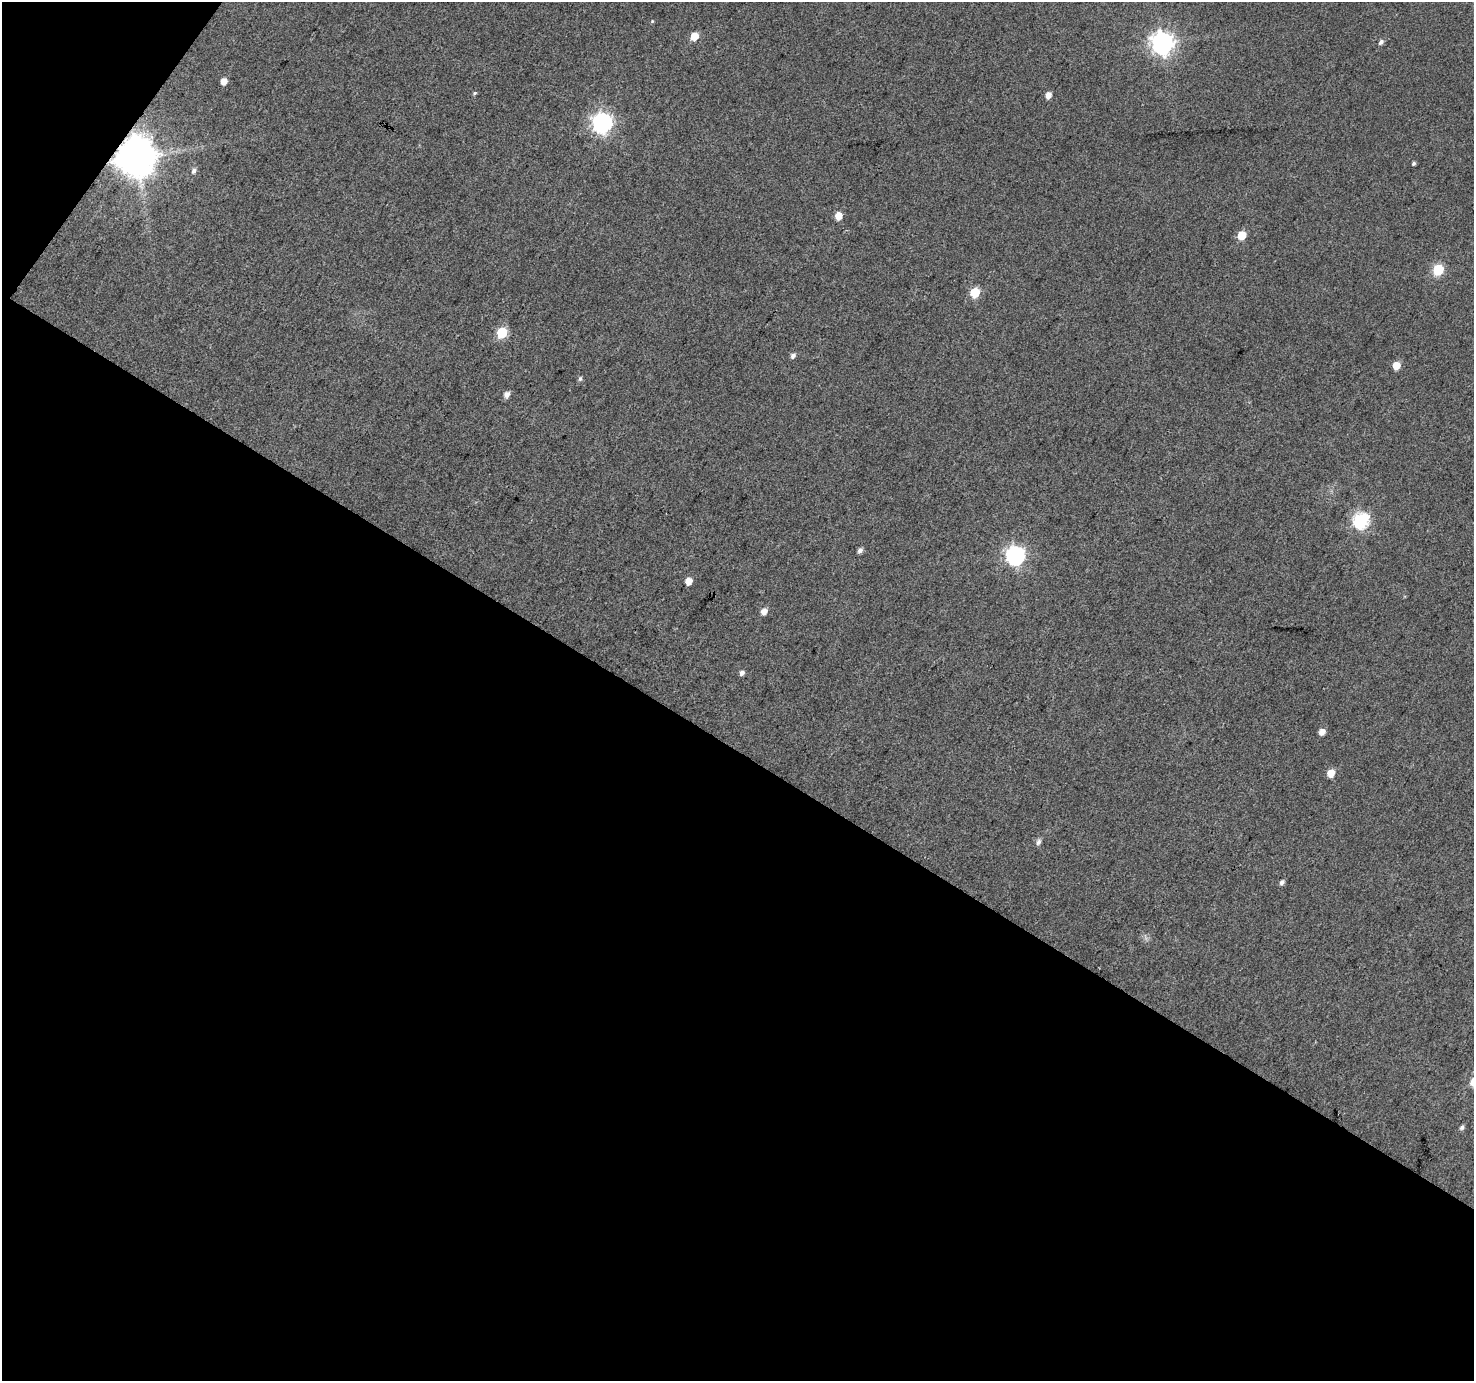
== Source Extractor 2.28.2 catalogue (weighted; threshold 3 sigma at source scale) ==
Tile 3 of 2 x 2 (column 1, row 2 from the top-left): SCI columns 2-1473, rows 117-1495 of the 2946 x 2973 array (HDU 1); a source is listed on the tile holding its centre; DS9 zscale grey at full resolution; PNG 1476 x 1383 px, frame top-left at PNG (2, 2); no overlay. Shown black and unused: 47% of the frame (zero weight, under 3 of 4 exposures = <1% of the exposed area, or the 3 px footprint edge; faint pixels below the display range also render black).
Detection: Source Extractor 2.28.2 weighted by HDU 2 'WHT'; one run over the whole footprint, this tile lists its part. Background 0.0818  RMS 0.012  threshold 0.0547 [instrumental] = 3 sigma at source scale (4.5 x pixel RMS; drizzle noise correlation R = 1.50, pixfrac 1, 0.0396/0.0396 arcsec/px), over >= 5 px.
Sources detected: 31; all 31 listed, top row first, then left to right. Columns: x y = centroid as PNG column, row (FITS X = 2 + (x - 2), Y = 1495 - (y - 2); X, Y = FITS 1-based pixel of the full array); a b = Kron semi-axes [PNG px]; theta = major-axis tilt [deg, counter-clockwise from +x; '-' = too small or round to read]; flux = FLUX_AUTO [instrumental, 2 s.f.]
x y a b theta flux
652 21 4 3 - 1.1
694 36 6 5 - 20
1381 42 6 5 - 3.8
1162 43 8 8 - 820
224 81 5 5 - 11
475 93 6 4 28 1.7
1048 95 6 5 - 9.3
602 122 8 7 - 550
136 157 11 11 - 3800
1414 163 5 4 - 2.2
194 171 7 5 51 3.9
839 216 6 5 - 16
1242 235 6 5 - 34
1438 269 6 6 - 76
975 292 6 6 - 50
502 332 6 6 - 76
793 355 6 5 - 5
1396 365 5 5 - 19
580 379 6 5 - 2.5
507 395 6 5 - 7.3
1361 520 7 7 - 250
860 550 6 5 - 4.4
1015 555 7 7 - 450
689 581 5 5 - 15
764 611 6 5 - 10
742 673 6 5 - 3.8
1322 732 5 5 - 10
1331 773 5 5 - 21
1038 842 9 6 65 3.7
1282 882 5 4 - 4.1
1462 1127 6 4 51 3.3
Overlapping masked pixels (flux is a lower limit): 1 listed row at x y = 136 157